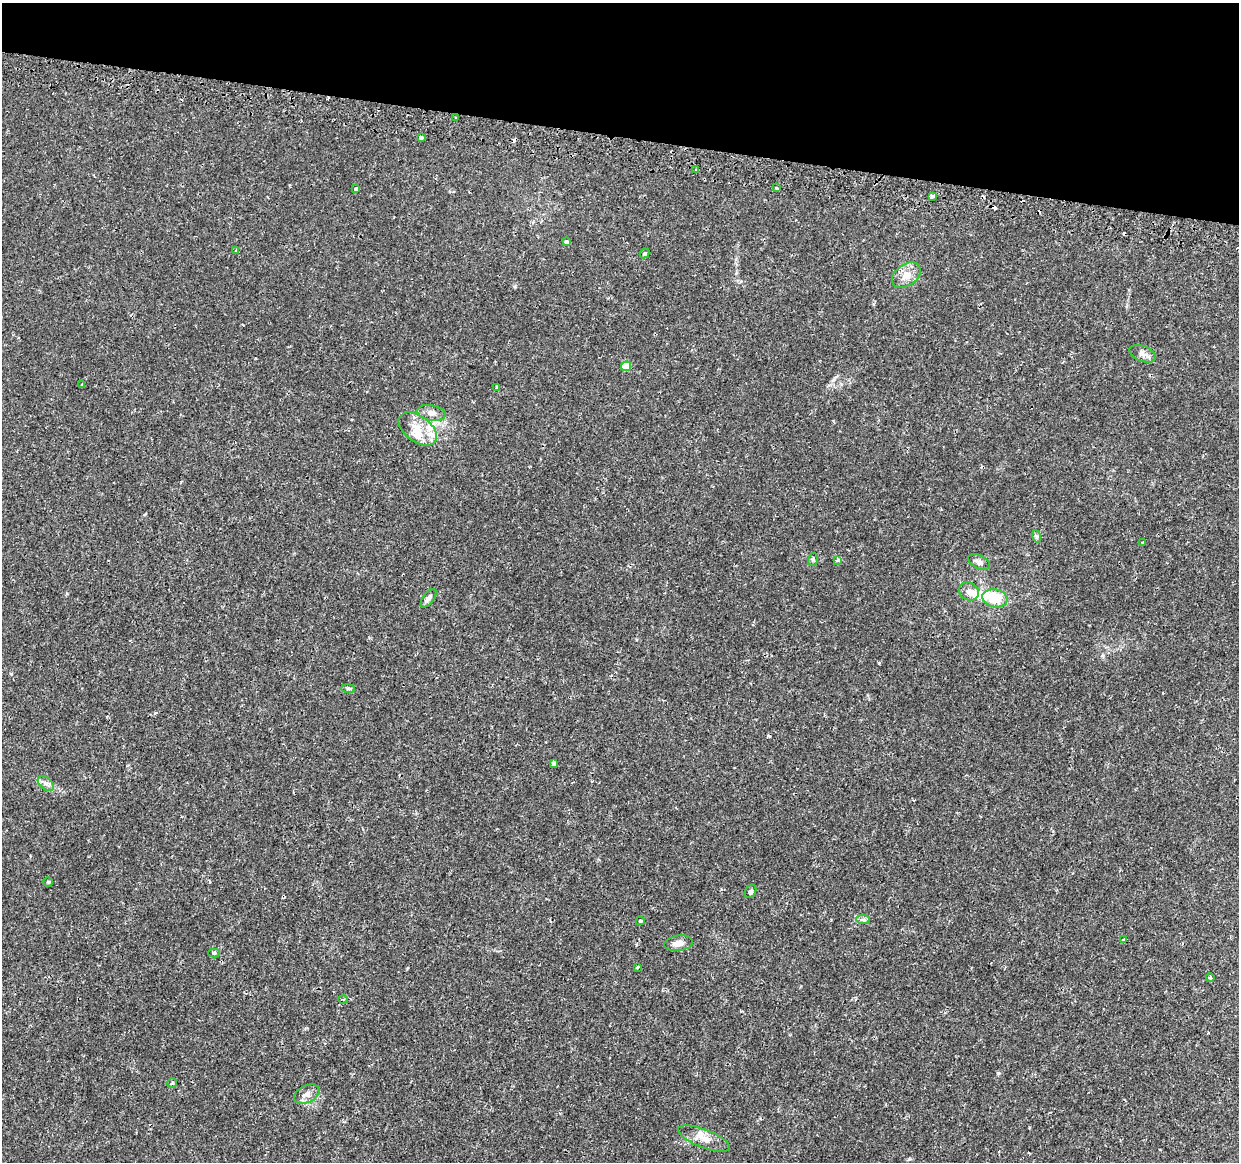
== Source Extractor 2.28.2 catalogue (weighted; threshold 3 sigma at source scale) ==
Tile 2 of 4 x 4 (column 2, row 1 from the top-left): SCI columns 1274-2510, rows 3747-4906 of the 5029 x 5233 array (HDU 1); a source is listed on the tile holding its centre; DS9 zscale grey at full resolution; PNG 1241 x 1164 px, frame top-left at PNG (2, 3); each listed source drawn as its Kron ellipse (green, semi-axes under 4 px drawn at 4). Shown black and unused: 12% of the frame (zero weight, under 2 of 3 exposures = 3% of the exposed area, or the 3 px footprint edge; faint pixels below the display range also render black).
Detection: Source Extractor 2.28.2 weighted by HDU 2 'WHT'; one run over the whole footprint, this tile lists its part. Background 0.00797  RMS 0.0022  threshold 0.00996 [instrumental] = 3 sigma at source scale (4.5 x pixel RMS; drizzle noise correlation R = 1.50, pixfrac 1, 0.0396/0.0396 arcsec/px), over >= 5 px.
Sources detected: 50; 1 inside a brighter object's white glare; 6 cosmic-ray / hot-pixel residue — neither listed nor drawn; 3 inside a brighter listed object's ellipse — not listed separately; the other 40 listed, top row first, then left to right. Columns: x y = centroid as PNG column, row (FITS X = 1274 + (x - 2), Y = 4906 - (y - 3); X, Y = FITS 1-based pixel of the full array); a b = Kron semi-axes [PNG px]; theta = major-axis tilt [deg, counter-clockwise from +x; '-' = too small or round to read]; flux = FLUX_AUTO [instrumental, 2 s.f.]
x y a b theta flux
456 117 3 3 - 1.1
422 138 3 3 - 1.2
696 170 3 3 - 0.89
777 188 4 3 - 0.65
356 189 3 3 - 1.5
932 196 4 3 - 0.78
566 242 3 3 - 1.5
235 251 4 3 - 0.21
644 253 5 4 - 0.34
906 275 16 10 36 2.3
1143 354 14 7 -21 1.1
626 366 5 4 - 4.9
82 384 4 2 - 0.2
497 387 4 3 - 0.26
431 413 14 7 -10 1.4
418 429 22 13 -36 3.6
1036 536 6 4 -71 0.36
1143 542 3 3 - 0.39
813 559 6 5 - 0.38
837 560 3 3 - 0.81
979 562 12 7 -27 1
969 591 10 9 - 1.3
428 598 11 5 53 0.77
995 598 13 9 -10 5.6
348 688 7 4 0 0.32
554 763 4 4 - 1.3
46 784 9 6 -40 0.77
48 882 5 5 - 0.23
751 891 7 5 59 0.47
863 920 7 4 -2 0.43
640 921 4 4 - 0.39
1124 939 4 2 - 0.21
678 943 14 7 7 1.7
214 953 6 4 2 0.39
637 967 3 3 - 0.22
1210 977 4 4 - 0.29
343 999 5 3 - 0.2
172 1083 5 5 - 0.35
307 1094 14 8 27 1.3
704 1139 28 9 -21 2.5
Unlisted compact peaks at least as high as the median listed source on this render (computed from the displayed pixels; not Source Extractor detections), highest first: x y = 998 1073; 879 663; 515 286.